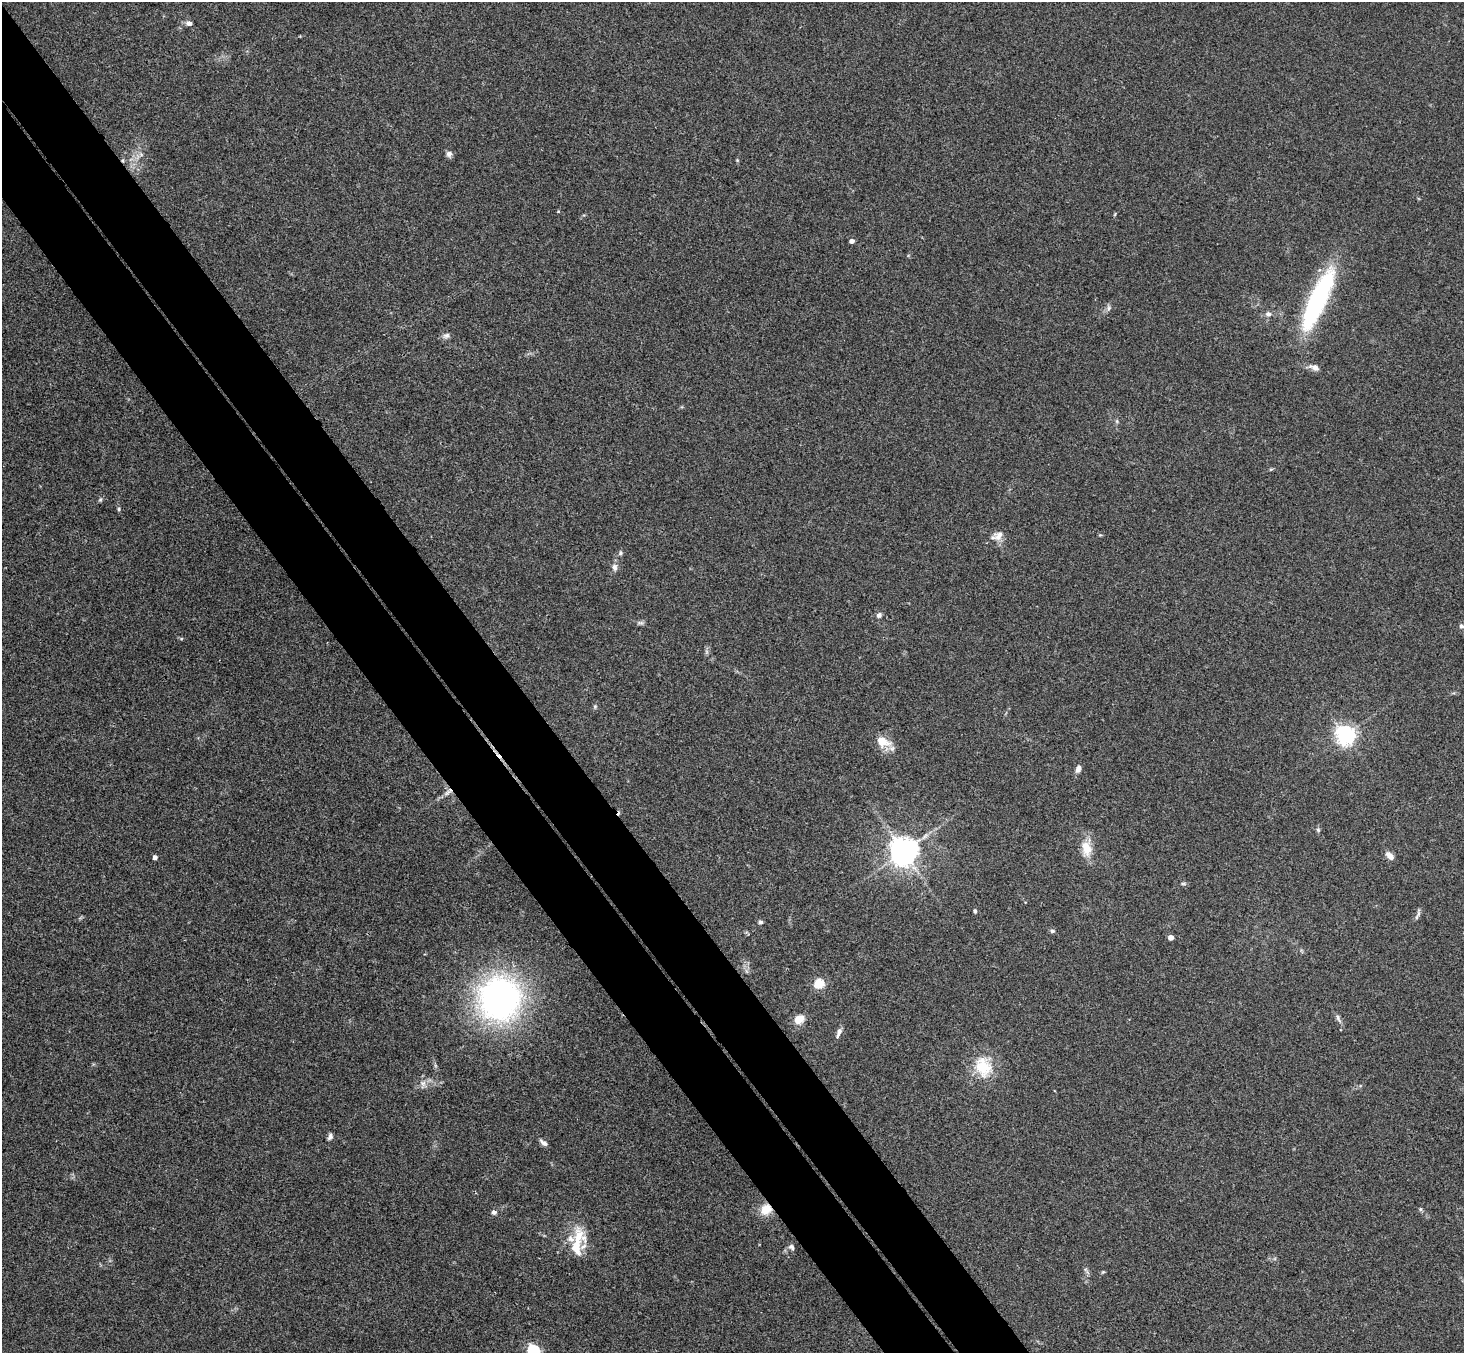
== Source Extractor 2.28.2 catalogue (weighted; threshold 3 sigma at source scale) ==
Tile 11 of 4 x 4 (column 3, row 3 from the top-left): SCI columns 2975-4436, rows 1682-3032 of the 5947 x 5928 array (HDU 1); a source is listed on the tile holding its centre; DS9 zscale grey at full resolution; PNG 1466 x 1355 px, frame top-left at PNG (2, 2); no overlay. Shown black and unused: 9% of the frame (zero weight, under 3 of 4 exposures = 6% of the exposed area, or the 3 px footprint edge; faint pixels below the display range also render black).
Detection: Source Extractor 2.28.2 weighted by HDU 2 'WHT'; one run over the whole footprint, this tile lists its part. Background 0.201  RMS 0.0082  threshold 0.0371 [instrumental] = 3 sigma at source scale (4.5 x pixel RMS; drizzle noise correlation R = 1.50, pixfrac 1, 0.05/0.05 arcsec/px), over >= 5 px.
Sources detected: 59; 1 inside a brighter object's white glare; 1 cosmic-ray / hot-pixel residue — not listed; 2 inside a brighter listed object's ellipse — not listed separately; the other 55 listed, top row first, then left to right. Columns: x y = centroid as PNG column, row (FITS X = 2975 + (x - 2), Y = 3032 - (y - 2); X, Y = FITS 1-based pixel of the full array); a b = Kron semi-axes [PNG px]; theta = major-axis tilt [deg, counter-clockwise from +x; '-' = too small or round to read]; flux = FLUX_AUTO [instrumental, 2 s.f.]
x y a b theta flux
189 23 8 6 -14 3.2
449 154 8 7 - 3.1
737 160 4 4 - 0.68
1115 214 5 3 - 0.79
852 241 4 4 - 3.9
1314 305 60 18 70 110
1109 308 9 6 79 2.3
1268 314 8 6 -2 3
446 336 10 7 24 2.8
1314 367 14 7 -20 4.6
1117 421 6 4 -89 1.2
1271 469 5 4 - 0.94
100 500 6 4 44 1.2
119 509 5 4 - 1
999 536 14 12 25 7.1
620 553 6 6 - 1.6
614 567 11 7 -87 3.6
879 615 8 6 38 2.4
640 623 11 4 4 2
1461 626 5 5 - 2.6
181 639 6 4 0 0.97
595 706 6 5 - 1.3
1345 735 6 6 - 450
883 741 19 13 -24 14
1078 769 9 6 72 4.3
448 792 15 6 36 5
1318 830 5 5 - 1.2
1086 848 21 13 -83 14
903 851 8 8 - 1200
1390 856 11 6 -43 5.2
155 857 4 4 - 3.2
1183 884 6 4 0 1.2
975 911 5 4 - 1.3
1418 913 13 4 79 2.2
760 922 6 5 - 1.8
1052 931 6 5 - 1.6
1171 937 4 4 - 6.8
746 971 7 4 -71 1.6
819 984 5 5 - 54
499 999 45 43 81 260
1338 1018 12 5 -65 2.8
799 1019 10 8 32 11
839 1032 13 5 68 3.7
983 1067 26 20 -74 28
423 1083 9 7 -56 4.1
330 1137 8 5 65 2.5
543 1142 12 5 -38 3
766 1209 15 12 42 12
1420 1209 5 5 - 1.2
494 1212 7 5 -27 2.1
578 1238 32 17 80 24
791 1247 8 6 -36 2.4
1086 1270 11 4 -55 1.8
1103 1272 6 4 44 0.94
533 1351 6 5 - 110
Overlapping masked pixels (flux is a lower limit): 2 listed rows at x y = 448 792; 766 1209
Isophote crosses this tile's border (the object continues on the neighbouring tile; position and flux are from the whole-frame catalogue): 1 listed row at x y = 533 1351